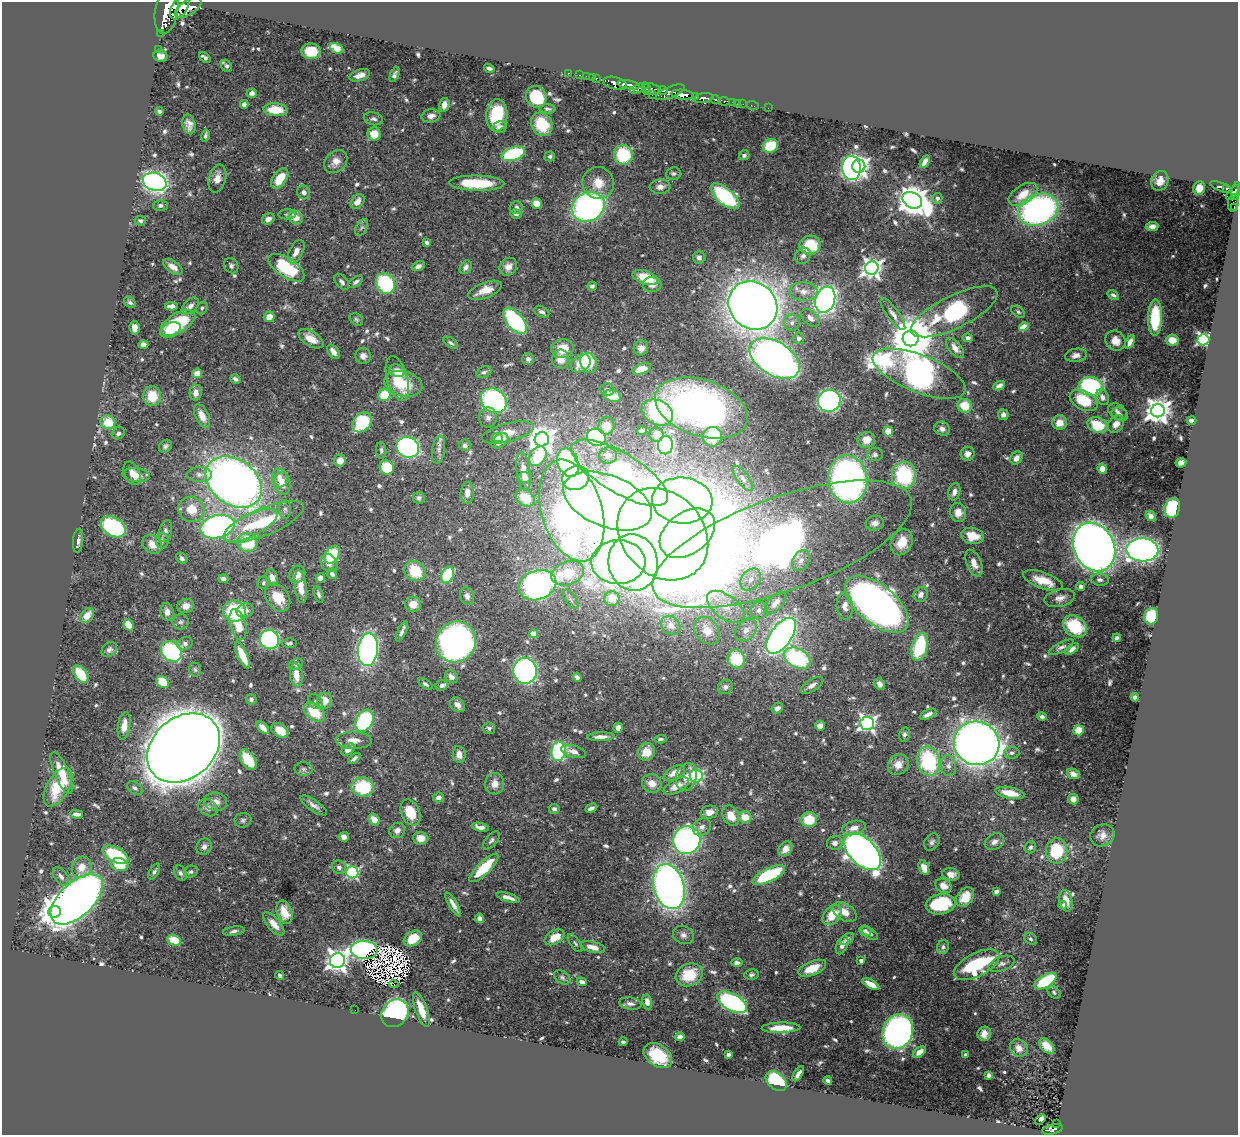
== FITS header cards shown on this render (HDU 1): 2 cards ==
NAXIS1  =                 1236
NAXIS2  =                 1133

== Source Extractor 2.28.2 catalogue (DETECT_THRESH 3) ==
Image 1236 x 1133 px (HDU 1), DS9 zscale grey, 1 PNG px = 1 image px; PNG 1240 x 1137 px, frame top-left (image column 1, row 1133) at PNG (2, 2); each listed source drawn as its Kron ellipse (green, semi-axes under 4 px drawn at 4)
Background 0.884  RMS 0.015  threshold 0.0454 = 3 sigma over >= 5 px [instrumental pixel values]
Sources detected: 713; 8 with non-positive FLUX_AUTO (blend fragments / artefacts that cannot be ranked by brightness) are neither listed nor drawn; of the other 705, the 500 brightest by FLUX_AUTO listed and drawn (205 fainter detections omitted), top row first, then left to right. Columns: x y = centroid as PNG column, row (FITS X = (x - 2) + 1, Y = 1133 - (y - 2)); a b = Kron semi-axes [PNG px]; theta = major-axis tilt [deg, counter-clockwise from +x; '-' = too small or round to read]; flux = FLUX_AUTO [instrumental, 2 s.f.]
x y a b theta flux
180 7 13 7 57 5000
188 8 15 7 32 4700
167 11 23 11 80 8700
160 33 2 2 - 16
337 48 7 5 -24 34
158 49 2 2 - 12
311 51 9 8 - 26
161 56 7 6 - 6.4
205 57 6 3 -37 3.3
227 66 6 5 - 2.8
489 68 5 3 - 3.6
568 73 3 2 - 33
394 74 8 4 66 2.8
360 75 10 5 17 7.7
580 75 3 2 - 29
586 76 2 2 - 12
592 78 2 2 - 23
596 78 3 3 - 56
615 83 12 6 -13 3200
628 85 11 4 -10 2100
639 88 10 4 21 540
646 89 6 3 -67 480
652 89 9 5 -18 920
663 90 4 3 - 610
670 92 15 5 23 1300
252 93 5 4 - 3.5
652 95 2 2 - 51
682 95 11 5 -6 4000
696 96 3 3 - 560
536 97 11 10 - 46
704 98 10 5 7 2500
715 100 4 4 - 460
724 101 5 3 - 210
733 103 4 3 - 81
737 103 3 2 - 12
244 104 4 4 - 4.8
743 104 2 2 - 13
444 105 7 5 76 8.1
753 106 6 2 -18 15
768 108 2 2 - 6.5
547 109 8 4 -5 2.7
276 110 12 6 -4 25
159 111 4 4 - 2.6
497 115 16 10 85 48
431 116 9 6 7 5.9
373 119 10 6 -12 3.5
189 124 10 6 -76 6.6
542 124 12 10 -60 38
500 127 7 5 15 4.8
374 134 6 6 - 16
205 135 6 3 77 2.3
771 146 8 6 29 39
513 154 12 6 18 97
623 155 10 9 - 55
744 155 5 5 - 2.8
550 156 5 5 - 2.3
336 161 13 10 45 9.6
925 162 7 4 62 5.8
859 166 6 6 - 370
851 168 12 9 -86 380
673 173 7 6 - 2.4
217 178 14 8 76 10
280 179 11 6 55 24
1160 181 10 8 65 11
155 182 12 9 -17 450
477 183 27 7 -1 44
598 183 16 15 - 17
660 187 10 7 3 6
1221 187 11 4 -21 250
1199 188 7 6 - 9.9
1227 188 4 3 - 270
1236 191 9 4 79 700
304 192 7 6 - 4.4
1233 193 9 4 51 790
1023 194 16 9 33 15
725 196 17 8 -40 120
937 198 5 5 - 2.8
912 200 10 7 -27 2100
357 201 8 6 52 6.9
1233 203 8 5 81 150
537 204 5 5 - 16
161 205 7 5 1 2.9
588 207 17 14 25 320
1234 207 3 2 - 45
516 208 6 6 - 3.8
1038 210 20 15 22 310
287 214 9 5 4 2.4
516 214 5 5 - 3.2
296 218 7 6 - 10
268 219 6 5 - 5.2
140 221 5 4 - 2.6
1152 226 6 4 6 6
361 227 9 5 57 2.6
427 243 4 3 - 2.8
810 245 11 9 6 33
296 252 13 6 64 9.3
803 256 8 7 - 3.7
699 257 6 6 - 3.5
231 266 8 7 - 2.8
418 266 7 4 24 4.1
173 267 11 6 -33 9.3
466 267 7 5 53 4
508 267 9 8 - 8.3
286 268 20 9 -33 68
872 268 7 6 - 660
645 278 13 6 -20 30
342 282 9 5 -52 3.7
356 282 8 4 34 3
385 283 11 9 -59 88
652 285 9 7 3 7.8
592 286 5 4 - 2.5
485 290 17 8 20 14
803 292 14 9 -2 9.8
1113 295 6 4 -33 2.6
825 300 13 9 71 460
130 302 7 5 -44 2.5
753 305 26 23 -43 1500
172 306 6 4 -1 6.8
190 306 10 6 43 5.8
202 308 6 5 - 2.5
542 312 8 5 -25 3.1
954 312 47 16 26 150
1018 312 7 5 -38 2.2
893 314 19 6 -54 6.4
269 317 5 5 - 10
810 318 11 6 -43 5.3
1155 318 18 7 88 51
356 319 7 5 -34 2.3
515 321 15 8 -49 130
178 323 19 9 30 63
792 323 8 8 - 4.4
1024 327 5 4 - 19
134 328 7 5 -83 7.5
170 330 11 7 26 14
799 338 5 5 - 4.8
911 338 8 8 - 5900
968 338 5 4 - 3.3
311 339 14 7 -32 12
1172 340 6 5 - 13
1203 340 6 5 - 200
1115 341 11 9 -44 10
1130 342 7 4 63 6.9
451 343 8 4 -35 2.5
143 345 5 4 - 5.1
641 348 7 7 - 6
955 348 12 6 -50 8.5
563 349 11 9 8 20
333 352 8 5 -54 7.4
1076 355 11 6 10 5.7
363 356 8 7 - 6
775 358 27 16 -31 810
528 359 6 6 - 3.1
561 359 9 8 - 11
581 363 11 8 36 14
589 363 10 8 -63 45
642 369 9 5 19 14
397 371 8 6 -17 8.4
484 372 8 5 25 2.6
197 373 5 4 - 12
919 374 49 19 -21 460
397 378 23 10 -75 36
235 379 5 3 - 3.1
403 384 19 12 -14 29
999 386 6 4 27 5.3
1090 386 12 9 -3 180
607 389 7 6 - 3
196 393 8 6 87 6.7
384 395 6 6 - 30
152 396 10 9 - 23
612 396 9 6 -13 14
1102 397 8 6 -61 5.1
1084 400 15 9 -27 39
494 401 14 11 -39 200
829 401 11 11 - 290
965 406 7 6 - 24
701 408 48 28 -18 390
1158 411 7 6 - 1400
657 412 16 12 -28 130
1117 412 10 7 -35 5.1
1120 414 8 6 -24 3.4
1003 415 5 5 - 3.7
202 416 13 6 -65 11
488 418 10 8 89 4.2
1192 420 5 3 - 5.5
108 422 7 7 - 27
362 422 11 8 49 90
1060 423 7 7 - 12
1116 424 9 7 54 7.3
1098 425 10 7 -22 37
606 426 9 8 - 14
942 429 8 7 - 4.9
642 430 5 3 - 3.4
888 431 5 5 - 20
508 432 26 9 14 23
118 433 7 6 - 3.3
656 435 7 7 - 9.9
497 437 5 4 - 5
596 437 9 8 - 140
712 437 10 9 - 32
542 439 7 7 - 1200
866 440 9 8 - 12
500 441 9 6 35 11
465 445 6 5 - 3.1
665 445 9 7 82 170
165 446 7 5 43 2.7
408 447 11 10 - 220
381 450 8 5 -86 2.6
439 450 14 6 82 5.4
875 454 7 6 - 3.3
968 454 7 7 - 5.6
608 455 9 8 - 5.4
538 456 11 7 55 62
1016 458 7 5 51 7.9
340 461 6 6 - 9.5
568 463 14 10 -69 180
1181 463 5 4 - 5
387 467 7 7 - 41
1102 469 5 4 - 11
524 471 19 6 -82 17
132 473 12 7 -65 10
620 473 55 20 -31 250
199 474 13 7 -1 5.3
136 475 14 7 -6 11
904 475 14 12 78 87
280 478 9 7 -77 9.4
525 478 7 5 5 5.4
576 478 14 11 23 250
743 478 15 6 -53 5.2
848 479 24 19 -83 460
234 482 30 22 -36 870
282 483 11 8 -80 11
954 492 9 6 75 6.1
467 493 11 6 85 9.5
419 498 6 6 - 2.9
525 498 10 7 -37 25
682 500 30 23 -4 390
608 501 46 26 -22 710
1172 508 10 7 73 81
191 509 13 12 - 22
285 509 9 6 -89 3.2
572 511 52 30 -73 800
958 513 9 8 - 8.6
1151 516 6 4 -48 4.6
264 522 43 13 23 56
875 523 9 7 13 5.4
251 525 29 11 26 31
113 527 13 9 -31 140
218 527 17 11 14 300
165 531 11 6 75 4.3
687 533 31 21 36 2100
663 534 50 41 -47 5900
972 536 11 8 -11 19
78 541 12 5 84 4.3
162 541 8 6 -88 4
248 542 10 9 - 54
902 542 13 10 65 18
152 544 10 8 -45 11
782 544 137 46 20 1500
1094 547 25 20 -63 1300
1142 550 16 11 -2 540
332 555 10 6 59 44
182 558 6 5 - 3.2
801 560 11 8 61 5.7
618 562 27 22 0 460
329 563 9 8 - 7
633 563 28 24 -79 580
974 563 14 7 -68 9.1
415 571 11 9 -37 37
568 573 17 11 19 31
297 574 9 7 60 8.3
332 574 5 5 - 3.3
447 575 9 6 66 71
272 578 8 6 -72 9.2
320 578 5 4 - 6.6
223 579 5 4 - 3.9
751 580 12 9 53 11
1043 580 21 8 -20 21
1100 580 9 6 -7 3.5
263 583 6 6 - 2.2
537 585 19 14 22 400
1081 586 4 4 - 5
301 587 16 6 -83 16
319 594 8 4 -69 2.9
921 594 8 7 - 5.7
467 596 9 7 -72 5.3
278 597 15 11 -55 26
1060 598 15 8 13 7.5
570 599 11 5 -56 3.5
612 599 7 7 - 16
775 603 14 7 47 9.1
413 604 8 7 - 12
877 604 38 19 -40 790
186 606 8 7 - 8.1
845 606 13 8 -87 7.8
726 607 22 12 -37 22
759 610 9 8 - 5.6
234 611 11 10 - 65
245 611 9 7 23 7.5
167 612 9 6 -82 5.2
87 616 8 6 53 12
1151 616 8 7 - 56
181 622 8 7 - 2.6
238 624 16 8 -76 23
128 625 6 4 -56 13
671 625 10 8 -47 7
1075 626 13 10 -35 45
746 630 13 9 48 9.6
402 631 11 3 65 3.9
707 631 15 11 -50 17
533 634 4 4 - 20
781 636 21 10 55 560
1117 638 4 3 - 2.6
269 640 10 9 - 170
456 642 21 19 55 540
185 643 8 6 25 3.5
290 643 7 4 -1 2.4
920 647 14 8 74 69
1061 647 14 5 28 3.8
368 649 16 10 84 370
1072 649 8 4 40 4.1
109 650 8 6 41 3.7
171 651 11 9 -40 130
242 655 14 5 -65 24
797 658 14 9 -27 94
736 659 9 8 - 46
296 664 7 5 28 2.5
195 670 7 6 - 2.2
525 671 13 12 - 280
81 674 10 6 -55 41
296 675 11 6 -82 13
451 677 7 5 -46 5.1
577 677 4 4 - 3.5
162 682 7 5 -38 34
425 684 8 4 -31 2.9
879 684 6 5 - 5.7
441 685 6 5 - 2.7
812 685 13 6 32 5.5
725 687 8 7 - 3.7
1135 697 4 4 - 2.5
251 699 5 5 - 2.7
324 701 8 7 - 12
316 702 8 6 -49 3.1
458 705 8 6 -41 7.1
777 708 6 5 - 5.2
314 712 12 8 -39 35
928 714 9 4 26 5.8
1042 717 5 3 - 2.6
364 721 12 8 60 97
867 723 7 6 - 380
124 726 14 6 81 10
820 726 5 5 - 5.7
263 728 7 4 -45 8.5
489 728 6 5 - 2.4
618 728 5 4 - 4.5
280 730 9 6 -34 16
1079 730 5 5 - 17
904 734 7 5 77 2.9
601 737 14 4 2 7.2
660 739 6 4 4 2.3
354 740 18 8 -1 10
977 743 23 21 -22 1100
183 748 40 30 40 5300
348 750 7 5 36 9.8
558 751 10 7 81 150
573 751 13 6 -16 6.7
647 752 9 8 - 19
1012 753 8 5 1 3.2
459 754 8 6 -81 8.1
354 758 7 3 39 3.1
248 760 11 6 -56 39
928 761 15 11 -76 86
898 765 11 9 46 9.8
948 766 10 7 -83 5.4
303 769 9 6 0 3
62 773 22 7 -67 28
674 773 12 6 30 12
1073 774 6 5 - 5.1
696 776 6 6 - 150
686 777 14 10 73 10
495 784 11 9 85 10
652 784 10 9 - 9.9
676 786 14 6 28 11
58 787 21 11 60 43
363 787 11 9 -6 61
135 788 8 5 -36 3.6
1010 793 15 5 -11 17
439 797 5 5 - 5
1073 799 5 5 - 5.6
216 802 11 9 -5 8.5
314 805 15 5 -35 5.4
208 808 10 8 -33 6
591 808 6 3 26 3.5
554 809 5 5 - 3.5
410 812 13 9 -65 23
709 812 9 6 9 7.4
76 814 7 4 -2 5.4
731 816 11 8 -63 15
745 817 7 6 - 16
374 819 6 5 - 10
243 820 8 7 - 2.8
809 820 8 7 - 29
480 827 9 4 -12 5.6
702 827 9 8 - 4.5
854 828 12 7 15 8.8
397 830 8 7 - 5.2
1102 835 12 11 - 7.8
344 837 5 5 - 5.9
421 838 7 6 - 8.9
491 840 11 5 48 3
687 840 14 13 - 370
932 842 9 7 56 3.2
994 842 10 7 29 5.8
835 843 8 7 - 5
204 847 8 7 - 4.4
1030 847 6 5 - 2.3
785 849 8 6 54 8.9
1056 851 12 11 - 49
863 852 22 13 -46 880
115 855 14 7 -28 77
120 865 9 6 -14 26
82 867 11 9 56 13
339 867 7 6 - 3.2
924 867 7 5 -70 8.4
484 868 19 6 45 40
154 872 9 4 62 2.7
191 872 7 6 - 2.3
352 872 6 6 - 150
180 873 8 6 -62 3.2
951 874 9 6 -10 7.1
769 875 18 6 26 87
61 876 10 6 -53 4.8
943 886 8 7 - 7.1
669 887 23 15 -74 730
996 891 4 3 - 4.7
508 897 12 4 -16 6.3
965 897 10 8 51 16
77 899 32 17 43 1300
1066 901 11 6 -76 12
453 904 14 4 -59 6.6
941 904 15 10 10 63
1063 905 4 4 - 2.8
55 912 6 6 - 1200
284 912 12 7 -70 18
845 912 13 8 -32 14
832 915 11 8 48 25
480 918 5 4 - 4.9
274 924 14 6 -49 11
234 931 11 4 9 3.3
865 931 6 5 - 2.4
870 933 9 5 -33 3.7
683 935 11 8 -26 5
555 937 11 6 30 13
413 939 10 7 33 25
847 939 8 4 34 2.4
1031 939 7 5 -34 2.3
174 940 7 5 -23 26
575 943 10 5 -53 2.4
842 945 10 5 67 6.3
593 947 13 5 -13 11
943 947 7 6 - 2.9
364 950 13 9 -1 290
337 961 7 7 - 820
861 961 4 3 - 4.5
737 963 6 4 1 3.4
1002 964 13 7 19 5.4
977 965 25 11 27 92
812 968 15 7 23 23
751 974 7 5 8 2.5
280 975 4 3 - 2.4
689 975 14 11 22 35
562 977 9 6 -33 2.8
1045 981 12 6 32 72
582 982 5 4 - 4
394 984 5 3 - 65
871 984 9 4 -30 14
1054 992 7 5 -42 2.3
647 1002 7 5 -79 6.9
732 1002 16 8 -29 240
630 1004 11 6 -8 4.3
421 1009 19 6 -70 15
355 1010 3 2 - 7.3
395 1013 15 12 47 250
781 1028 19 5 2 23
898 1032 18 15 66 390
984 1034 7 6 - 6.8
680 1037 5 4 - 4.9
623 1042 4 3 - 2.5
1047 1046 9 6 -45 12
1019 1048 9 8 - 7.4
919 1052 7 4 38 7.1
729 1054 4 3 - 2.7
966 1055 4 4 - 2.8
658 1056 16 10 -35 42
798 1074 8 3 58 5
988 1075 4 3 - 3.1
776 1081 12 8 -41 120
828 1081 4 3 - 3
1040 1119 6 3 41 4.4
1057 1123 3 2 - 22
1052 1129 10 5 13 330
At the frame edge (FLAGS 8, measured only in part): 2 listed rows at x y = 167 11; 1236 191
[205 fainter detections neither listed nor drawn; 8 non-positive-flux detections neither listed nor drawn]